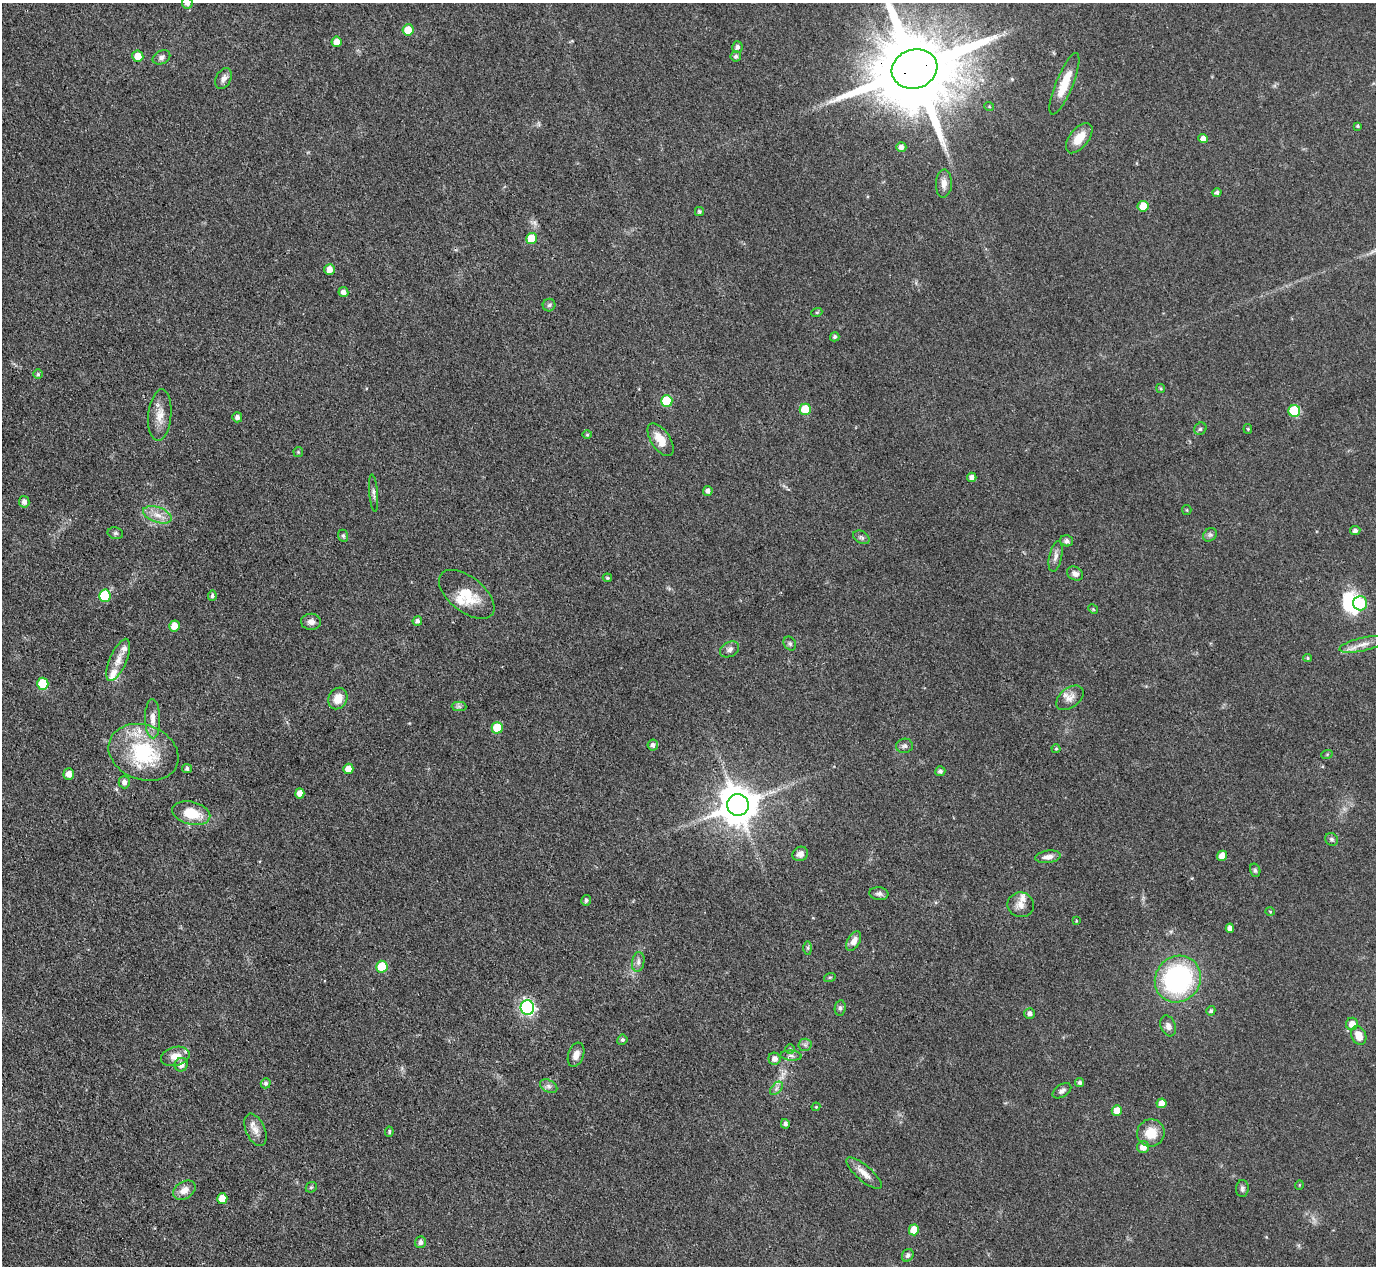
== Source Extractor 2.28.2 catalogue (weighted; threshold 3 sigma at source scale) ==
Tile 7 of 4 x 4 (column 3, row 2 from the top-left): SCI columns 2751-4124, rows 2811-4074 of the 5500 x 5490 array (HDU 1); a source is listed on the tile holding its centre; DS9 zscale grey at full resolution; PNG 1378 x 1268 px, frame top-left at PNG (2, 3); each listed source drawn as its Kron ellipse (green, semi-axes under 4 px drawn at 4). Shown black and unused: <1% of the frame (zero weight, under 3 of 4 exposures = <1% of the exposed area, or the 3 px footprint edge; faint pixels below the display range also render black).
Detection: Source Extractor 2.28.2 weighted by HDU 2 'WHT'; one run over the whole footprint, this tile lists its part. Background 0.042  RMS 0.0051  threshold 0.0229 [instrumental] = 3 sigma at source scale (4.5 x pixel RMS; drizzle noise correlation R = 1.50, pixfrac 1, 0.05/0.05 arcsec/px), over >= 5 px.
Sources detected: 145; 1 inside a brighter object's white glare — neither listed nor drawn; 6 inside a brighter listed object's ellipse — not listed separately; the other 138 listed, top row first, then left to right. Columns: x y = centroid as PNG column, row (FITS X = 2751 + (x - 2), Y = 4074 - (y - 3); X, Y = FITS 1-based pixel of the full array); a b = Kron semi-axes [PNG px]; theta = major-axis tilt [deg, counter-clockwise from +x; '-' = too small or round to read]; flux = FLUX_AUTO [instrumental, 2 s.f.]
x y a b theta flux
187 3 5 5 - 2.1
408 30 5 5 - 8.4
337 42 5 5 - 4.4
737 47 6 5 - 1.4
138 56 5 5 - 6.6
736 56 5 5 - 1.2
161 57 9 6 25 1.9
915 69 23 19 18 9000
224 78 11 7 64 2.5
1064 84 33 8 68 12
989 106 5 3 - 0.48
1358 126 4 3 - 0.67
1079 138 18 9 52 8.1
1203 139 5 4 - 3.1
901 147 5 5 - 2.3
944 183 14 8 88 3.6
1217 193 4 4 - 1.3
1143 206 5 5 - 9.7
699 212 4 4 - 0.92
531 238 5 5 - 14
330 270 6 5 - 4.2
343 292 5 4 - 2.6
549 305 6 6 - 1.1
817 312 5 3 - 0.58
835 337 4 4 - 1
38 374 5 5 - 0.79
1161 388 5 3 - 0.54
667 401 6 5 - 21
805 409 5 5 - 13
1294 411 6 6 - 33
160 415 26 11 85 6.9
237 417 5 5 - 1.7
1200 429 6 5 - 1.1
1248 429 5 4 - 0.58
587 435 5 3 - 0.52
661 440 19 9 -57 7.9
298 452 5 5 - 0.63
972 477 4 4 - 2.3
708 491 5 5 - 2.2
374 493 19 3 -85 1.6
24 502 6 5 - 2.2
1187 510 5 4 - 0.61
157 515 15 7 -19 4.7
1355 531 5 4 - 1.7
115 533 8 6 -13 1.2
1210 535 7 6 - 1.4
343 536 6 5 - 0.98
861 537 9 6 -31 1.4
1067 541 6 5 - 1.5
1056 556 15 6 77 2.6
1075 574 8 6 -32 2.4
607 578 4 3 - 0.64
467 594 32 17 -39 14
105 596 6 6 - 25
212 596 5 4 - 1
1360 603 7 7 - 29
1093 609 5 4 - 0.59
417 621 5 4 - 1.6
311 622 10 8 -2 2.9
174 626 5 5 - 5.3
790 644 7 6 - 1.1
1363 644 24 6 13 5.1
730 649 10 7 31 2
1308 658 4 4 - 0.67
118 660 23 8 67 5.8
43 684 6 5 - 20
1070 698 15 10 38 4.2
338 699 11 9 64 7.1
459 707 7 4 -1 1.1
153 719 19 7 -89 4.3
497 728 6 5 - 14
653 745 5 5 - 1.9
904 746 8 7 - 1.5
1056 749 4 4 - 0.57
143 752 36 27 -21 41
1327 754 6 3 20 0.57
187 769 5 4 - 1.2
348 769 5 5 - 4.8
940 771 5 5 - 1.3
69 774 5 5 - 3.8
124 782 6 5 - 2.2
300 793 5 4 - 3.6
738 805 11 10 - 1600
191 813 19 11 -13 15
1331 839 7 6 - 1.1
800 854 8 7 - 2.6
1222 856 5 5 - 4.7
1048 857 13 6 8 3
1255 870 7 5 -73 0.93
879 894 9 6 -6 1.7
586 900 5 4 - 1
1021 905 13 12 - 4.1
1270 911 5 3 - 0.46
1076 921 3 2 - 0.39
1230 928 4 4 - 2.6
854 941 11 6 61 3.7
808 948 7 4 -89 0.86
638 962 10 6 81 1.9
382 967 6 5 - 14
830 977 6 3 18 0.58
1178 979 24 22 50 88
527 1007 7 6 - 120
840 1008 8 5 81 1.2
1211 1011 5 4 - 0.98
1030 1014 5 5 - 1.8
1352 1024 6 6 - 4.9
1168 1026 11 7 -69 2.6
1359 1036 9 7 -66 5.8
622 1040 5 5 - 1
805 1045 6 6 - 1.2
790 1049 5 5 - 0.69
576 1055 12 7 70 3.4
175 1056 14 9 15 5.8
791 1056 10 5 -5 1.7
774 1059 6 6 - 2.3
181 1065 7 6 - 3.4
266 1083 5 5 - 1.2
1080 1083 4 4 - 1.2
549 1086 9 6 -27 1.7
776 1088 8 5 46 1.4
1062 1091 10 6 33 1.9
1162 1103 5 5 - 4.6
816 1107 4 4 - 0.51
1117 1111 5 5 - 5.8
785 1124 5 4 - 1.4
255 1130 17 9 -66 4.4
389 1132 5 4 - 0.82
1151 1133 14 13 - 10
1143 1147 6 6 - 4.2
864 1173 22 7 -41 5
1299 1185 5 3 - 0.4
311 1187 6 5 - 0.73
1242 1189 8 6 88 1.3
184 1190 12 8 33 4.3
222 1199 5 5 - 6.6
914 1230 5 5 - 8.1
421 1242 6 5 - 2
908 1255 6 5 - 1.3
Overlapping masked pixels (flux is a lower limit): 1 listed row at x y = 915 69
Isophote crosses this tile's border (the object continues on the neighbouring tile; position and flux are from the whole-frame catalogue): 2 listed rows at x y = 187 3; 915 69